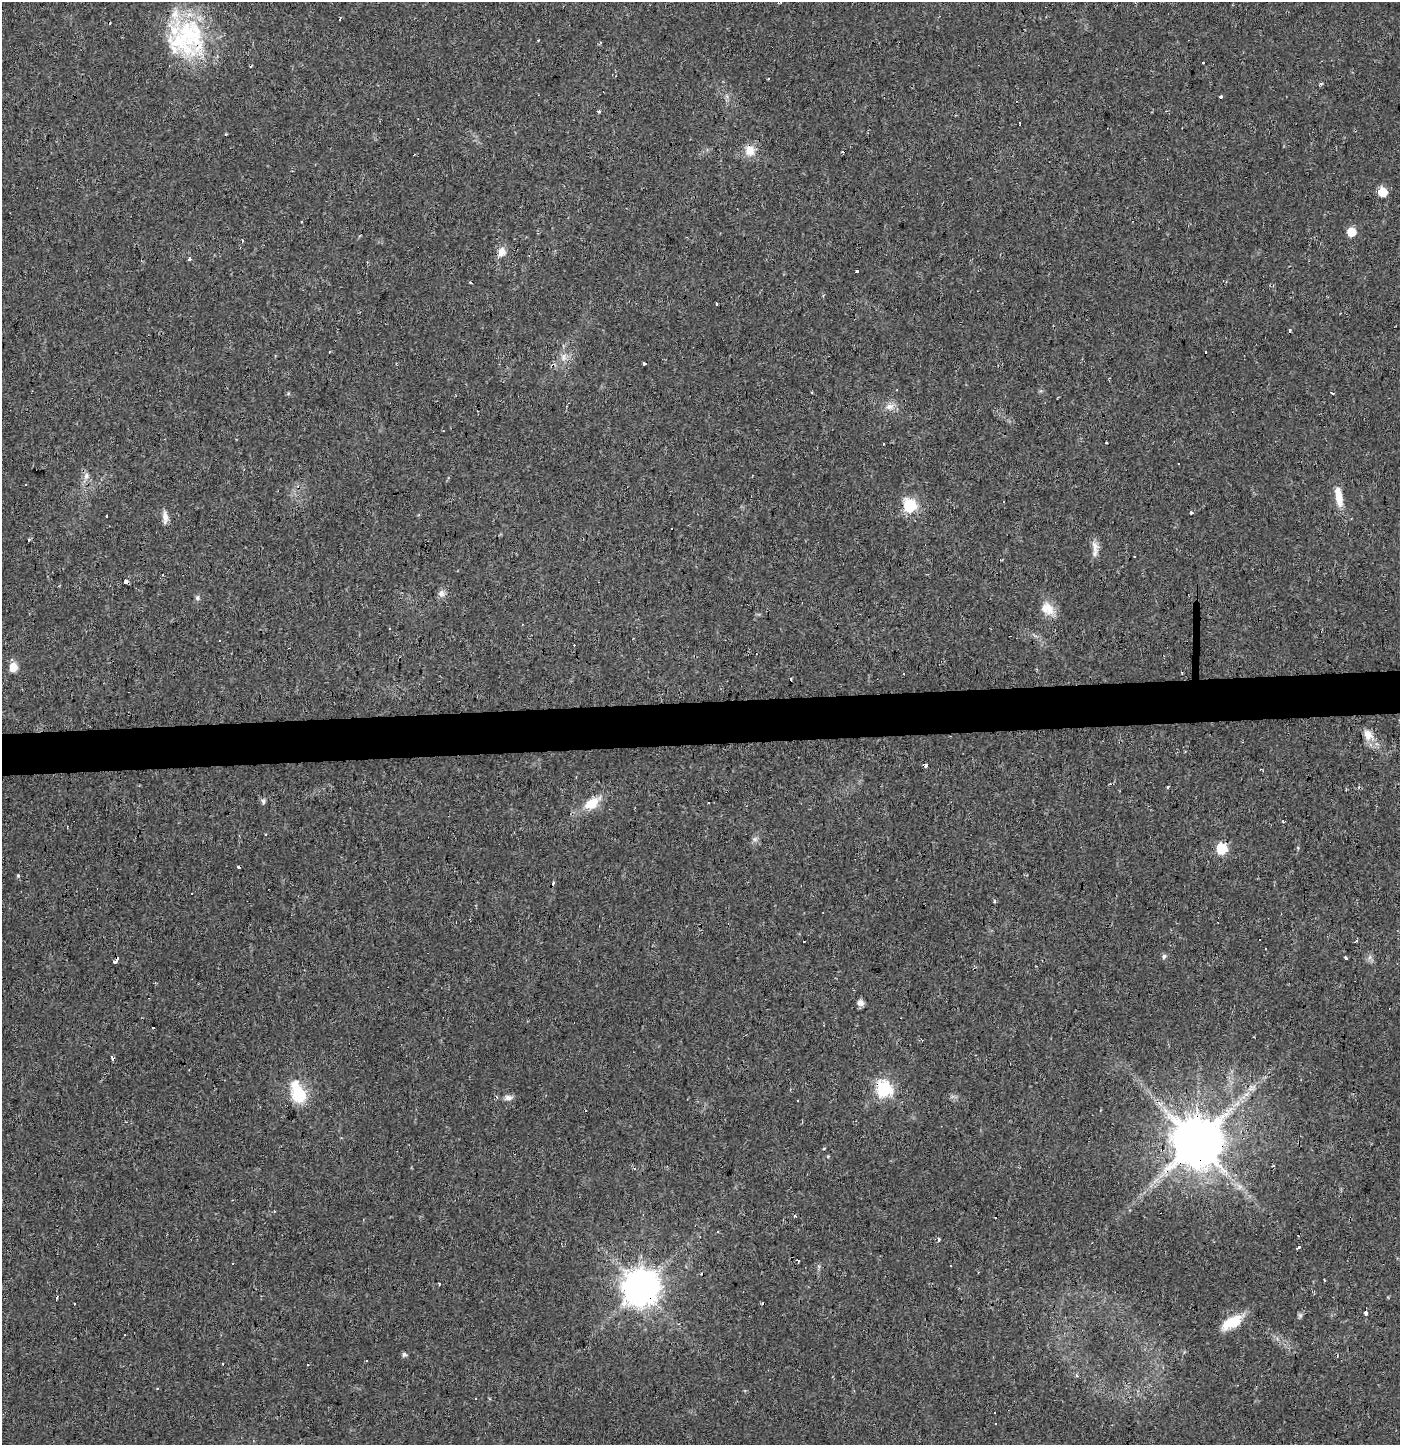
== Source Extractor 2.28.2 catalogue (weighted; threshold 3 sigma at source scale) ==
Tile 5 of 3 x 3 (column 2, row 2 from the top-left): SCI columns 1399-2796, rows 1507-2949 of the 4199 x 4455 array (HDU 1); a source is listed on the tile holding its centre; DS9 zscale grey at full resolution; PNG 1402 x 1447 px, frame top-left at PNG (2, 2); no overlay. Shown black and unused: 3% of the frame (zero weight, under 2 of 3 exposures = <1% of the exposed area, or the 3 px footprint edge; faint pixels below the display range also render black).
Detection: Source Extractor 2.28.2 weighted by HDU 2 'WHT'; one run over the whole footprint, this tile lists its part. Background 0.016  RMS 0.003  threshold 0.0134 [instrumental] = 3 sigma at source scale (4.5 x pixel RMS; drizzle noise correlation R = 1.50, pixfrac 1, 0.0396/0.0396 arcsec/px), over >= 5 px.
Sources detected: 113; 36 cosmic-ray / hot-pixel residue — not listed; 2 inside a brighter listed object's ellipse — not listed separately; the other 75 listed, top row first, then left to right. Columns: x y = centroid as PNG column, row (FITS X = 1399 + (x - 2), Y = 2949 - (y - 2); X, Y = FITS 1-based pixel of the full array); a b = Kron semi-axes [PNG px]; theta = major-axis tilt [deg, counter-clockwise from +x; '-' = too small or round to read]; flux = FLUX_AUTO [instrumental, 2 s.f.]
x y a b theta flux
339 19 4 2 - 0.58
187 38 51 49 -86 36
1320 84 3 3 - 0.82
1220 97 4 3 - 1.3
599 112 4 3 - 0.43
1020 124 4 3 - 1
750 151 16 14 23 3.6
1383 192 6 6 - 7.9
1351 232 6 6 - 6.6
502 252 13 10 70 2.6
189 259 4 3 - 5.5
857 271 3 3 - 6.7
470 282 3 3 - 0.27
563 357 11 8 -82 1.8
644 363 3 3 - 0.37
288 393 5 3 - 0.34
1332 393 4 2 - 0.4
890 406 14 8 15 2.2
1106 443 3 3 - 0.76
1179 464 3 3 - 0.73
86 476 10 7 72 1.4
25 485 3 2 - 0.37
1339 496 26 8 -80 4.9
910 506 7 7 - 41
1192 513 4 3 - 0.38
107 516 2 2 - 0.4
165 517 17 6 -87 2
29 540 4 3 - 0.47
1095 546 18 9 -76 2.3
125 582 4 3 - 6.9
441 593 10 9 - 1.4
197 598 7 6 - 0.71
1047 609 20 15 -41 4.5
389 628 3 2 - 0.37
13 667 9 8 - 3.4
791 679 2 2 - 0.29
1368 735 18 12 -55 3.3
924 766 4 3 - 6.5
1167 787 3 3 - 0.37
263 801 8 5 -72 0.67
592 803 22 11 32 6
1283 821 4 2 - 0.36
266 834 3 3 - 0.38
755 839 8 6 -19 0.79
1222 849 7 6 - 17
18 875 4 4 - 0.36
1356 941 3 3 - 1.3
1164 956 6 5 - 0.85
1370 957 7 4 71 0.74
1345 958 3 3 - 1.8
115 961 6 3 50 2.4
860 1003 8 7 - 1.5
153 1028 2 2 - 0.38
113 1059 4 3 - 1.9
884 1089 7 7 - 66
1246 1094 7 4 0 0.77
299 1095 20 16 -61 11
508 1098 11 7 5 1.4
1160 1104 7 4 -70 0.96
1197 1142 13 13 - 2000
1239 1187 7 5 90 0.78
795 1216 3 3 - 0.61
939 1239 4 3 - 1.6
1298 1247 4 3 - 1.2
798 1260 3 2 - 0.7
1324 1280 2 2 - 0.33
440 1283 3 2 - 0.54
641 1288 11 11 - 710
1366 1313 3 3 - 16
1300 1315 7 6 - 0.65
1232 1322 26 12 30 7.6
404 1355 7 6 - 0.68
157 1388 3 3 - 0.61
476 1399 3 3 - 0.78
996 1424 3 3 - 0.61
Overlapping masked pixels (flux is a lower limit): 11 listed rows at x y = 187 38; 563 357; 125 582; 924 766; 1222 849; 115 961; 113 1059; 884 1089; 1246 1094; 1197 1142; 641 1288